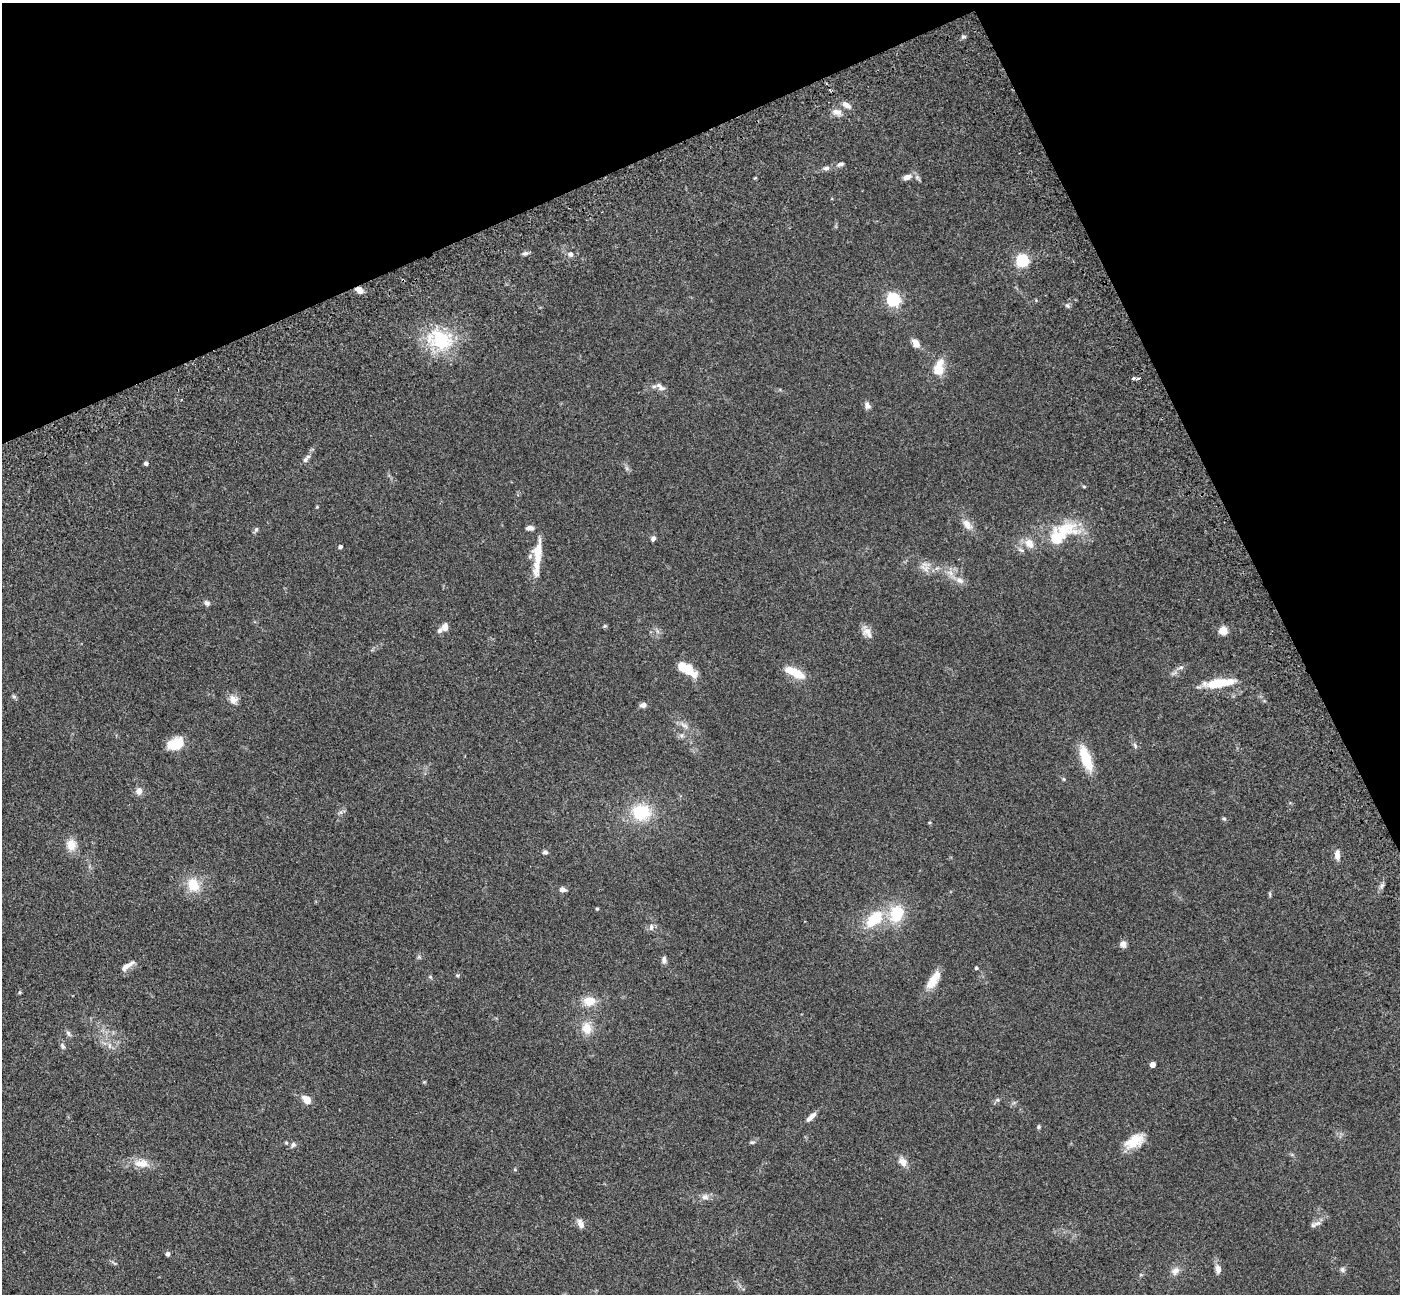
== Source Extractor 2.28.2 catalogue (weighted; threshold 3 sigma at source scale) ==
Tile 3 of 4 x 4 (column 3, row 1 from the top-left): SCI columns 2955-4352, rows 4348-5639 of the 5911 x 5897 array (HDU 1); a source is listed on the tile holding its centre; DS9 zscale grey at full resolution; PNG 1402 x 1296 px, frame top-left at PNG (2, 3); no overlay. Shown black and unused: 22% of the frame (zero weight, under 3 of 5 exposures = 10% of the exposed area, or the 3 px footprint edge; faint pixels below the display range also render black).
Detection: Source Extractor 2.28.2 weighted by HDU 2 'WHT'; one run over the whole footprint, this tile lists its part. Background 0.245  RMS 0.0081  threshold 0.0366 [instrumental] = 3 sigma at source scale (4.5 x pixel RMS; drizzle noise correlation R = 1.50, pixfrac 1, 0.05/0.05 arcsec/px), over >= 5 px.
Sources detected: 98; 2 inside a brighter object's white glare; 1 cosmic-ray / hot-pixel residue — not listed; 3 inside a brighter listed object's ellipse — not listed separately; the other 92 listed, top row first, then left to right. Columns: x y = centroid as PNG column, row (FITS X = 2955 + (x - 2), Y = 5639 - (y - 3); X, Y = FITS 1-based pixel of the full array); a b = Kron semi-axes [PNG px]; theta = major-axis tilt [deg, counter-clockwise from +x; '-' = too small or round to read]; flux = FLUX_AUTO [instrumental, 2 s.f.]
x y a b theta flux
963 37 6 4 19 1.3
846 105 13 6 -29 4.2
837 112 14 8 -12 4.7
841 164 9 4 17 2
826 168 9 6 2 2.3
907 177 10 6 16 5
525 253 8 5 0 2
570 254 7 6 - 2.5
1022 261 6 5 - 120
359 290 9 6 -30 5
893 300 6 6 - 150
1067 306 7 4 -45 1.4
440 340 39 26 -23 45
916 343 10 7 -57 5.8
938 370 13 13 - 10
1133 378 3 3 - 1.5
1138 378 4 3 - 3.1
659 385 10 7 -23 3.6
867 405 10 6 -83 2.7
305 460 10 6 51 2.5
146 463 4 4 - 2.5
1084 487 5 3 - 0.85
967 524 15 8 -50 6.4
530 528 8 5 2 3.6
256 530 8 5 63 1.6
1060 534 46 19 37 42
653 538 7 6 - 2
340 547 4 4 - 1.8
538 550 51 10 83 19
926 568 10 6 66 3.6
960 580 11 8 -22 4.4
207 603 8 6 -35 2
605 626 5 4 - 1
445 627 9 7 81 4.5
1223 630 5 5 - 29
868 631 14 10 19 5.6
1181 667 6 5 - 1.7
687 669 22 9 -33 18
792 671 17 9 -23 13
1220 683 42 9 11 21
14 697 6 4 -19 1.2
233 699 11 10 - 5.8
643 705 6 5 - 3.8
684 725 12 5 -18 3.3
176 744 17 12 27 18
1135 746 9 4 -64 1.6
1086 758 27 10 -70 24
1064 779 6 4 -88 0.92
139 791 9 8 - 4.2
641 812 21 19 2 31
1224 818 5 5 - 1.1
71 845 12 11 - 9.5
545 852 6 5 - 1.8
1337 855 12 6 -86 4.9
193 885 16 13 -54 16
562 889 7 5 -11 3.4
1270 894 6 4 -72 0.92
597 909 4 3 - 0.85
897 914 21 17 72 26
874 919 27 15 43 27
651 927 9 6 88 2.5
1123 944 8 7 - 3.5
664 960 9 6 -88 2.5
127 966 21 6 34 5.5
976 968 4 4 - 1.4
457 975 5 3 - 0.91
933 980 25 10 57 12
19 992 5 3 - 0.85
589 1001 16 12 -1 10
587 1028 13 11 -84 10
68 1033 8 5 -60 1.9
62 1046 8 5 -54 1.8
109 1046 6 4 72 1.5
1152 1065 4 4 - 8.3
307 1099 11 8 -41 6.8
997 1100 6 5 - 1.4
811 1117 14 5 45 5
1039 1127 5 5 - 1.2
1134 1141 26 14 29 15
752 1142 6 5 - 1.2
286 1143 5 4 - 0.89
293 1144 7 7 - 2
903 1162 13 9 -40 5.4
141 1163 23 11 -3 11
515 1170 5 3 - 0.68
705 1197 10 8 2 3.6
1317 1223 13 6 13 3.1
581 1224 13 7 -72 4.3
168 1254 4 4 - 2.7
1218 1269 11 7 -84 4.5
1342 1269 7 7 - 1.9
1175 1271 12 9 41 4.7
Overlapping masked pixels (flux is a lower limit): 1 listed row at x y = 359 290